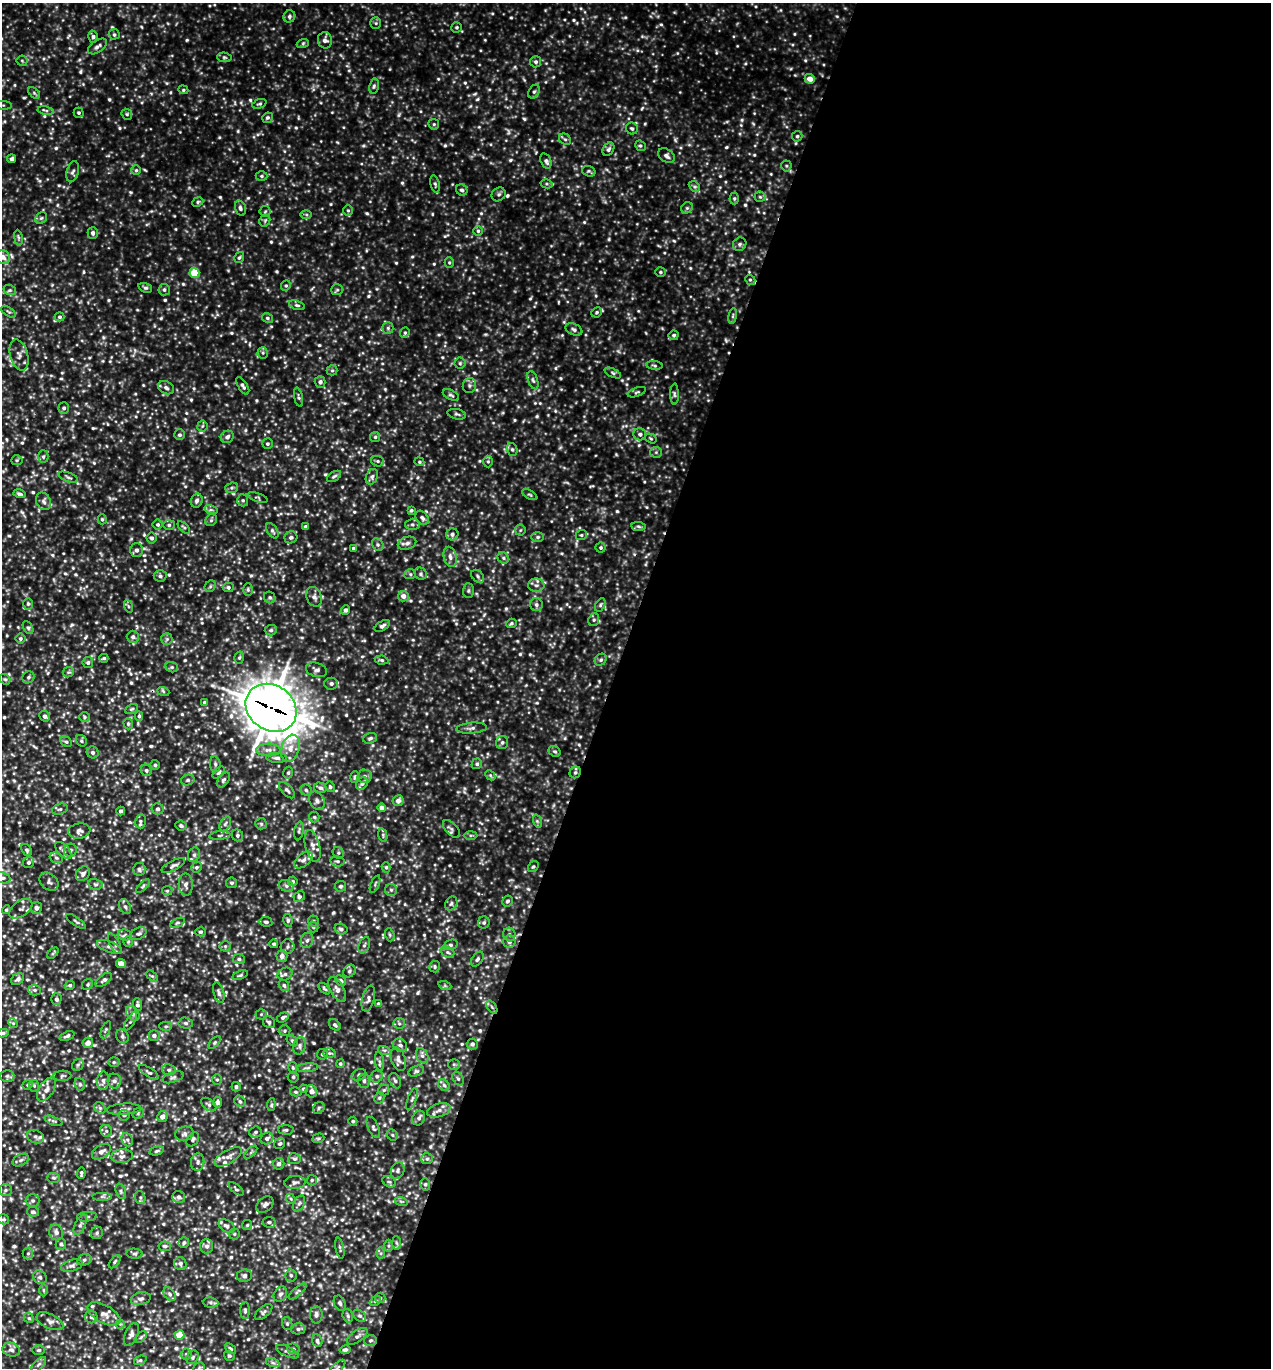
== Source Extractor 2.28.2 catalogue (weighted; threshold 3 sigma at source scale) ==
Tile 12 of 4 x 4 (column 4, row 3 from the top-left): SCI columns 4103-5371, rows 1396-2761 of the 5509 x 5497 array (HDU 1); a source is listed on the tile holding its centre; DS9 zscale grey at full resolution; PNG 1273 x 1370 px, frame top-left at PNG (2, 3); each listed source drawn as its Kron ellipse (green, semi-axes under 4 px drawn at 4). Shown black and unused: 52% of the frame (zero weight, under 3 of 5 exposures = <1% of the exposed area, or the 3 px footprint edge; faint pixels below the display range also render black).
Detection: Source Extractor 2.28.2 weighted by HDU 2 'WHT'; one run over the whole footprint, this tile lists its part. Background 0.176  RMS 0.038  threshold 0.173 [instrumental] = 3 sigma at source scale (4.5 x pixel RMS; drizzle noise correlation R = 1.50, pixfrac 1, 0.05/0.05 arcsec/px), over >= 5 px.
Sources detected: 949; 1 too faint to see at this stretch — neither listed nor drawn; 17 inside a brighter listed object's ellipse — not listed separately; of the other 931, all 500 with FLUX_AUTO >= 5.75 (the completeness limit of this list) listed and drawn (431 fainter detections not listed), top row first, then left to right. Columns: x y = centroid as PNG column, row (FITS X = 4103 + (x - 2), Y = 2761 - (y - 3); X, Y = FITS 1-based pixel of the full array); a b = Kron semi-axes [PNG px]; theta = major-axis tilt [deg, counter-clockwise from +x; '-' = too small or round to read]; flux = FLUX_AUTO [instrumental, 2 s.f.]
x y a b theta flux
289 16 6 5 - 9.7
376 23 6 5 - 6.7
456 27 5 5 - 6.2
114 34 5 5 - 7.4
93 37 6 5 - 8.5
325 40 8 7 - 18
303 43 6 4 19 6.6
97 46 11 6 35 14
224 57 7 4 -6 6.8
22 61 5 5 - 6.2
536 62 5 5 - 9.6
810 79 5 5 - 32
374 86 7 5 79 7.2
183 90 5 4 - 5.8
534 92 7 5 61 8.5
34 93 7 4 -45 6.4
259 104 7 4 21 7.2
2 105 10 2 -4 6
46 110 8 4 -10 9
79 113 5 5 - 6
127 114 6 5 - 6.1
267 118 5 5 - 7.1
434 124 5 5 - 6.3
632 129 6 6 - 8.3
797 136 5 5 - 7.4
565 139 6 5 - 7.4
640 146 6 5 - 6.9
608 149 7 5 58 12
666 156 9 6 -35 14
12 159 4 4 - 10
546 161 8 5 -71 9.8
786 166 5 5 - 6.1
136 170 5 5 - 5.8
589 171 7 5 -18 6.6
73 172 11 6 76 12
261 176 6 4 0 7
435 184 9 4 -77 7.7
547 184 6 4 -13 5.8
694 186 6 4 -43 7.6
462 190 6 5 - 9.3
499 194 7 6 - 8.7
760 197 5 5 - 6.5
734 198 6 4 90 6.4
198 202 6 4 25 6.2
240 208 8 5 -75 12
687 208 6 5 - 7.2
348 210 5 5 - 6.3
265 211 5 5 - 6.3
306 215 6 4 -2 5.8
41 218 6 5 - 7
265 221 6 5 - 6.9
478 231 5 5 - 6.4
93 233 6 5 - 12
18 238 8 4 -81 7.1
740 244 7 6 - 9.2
3 257 8 6 -36 20
239 258 6 4 56 6.9
449 263 5 4 - 6.2
660 272 5 4 - 6.5
195 273 5 5 - 130
750 280 5 4 - 6.1
286 286 5 4 - 6.8
145 288 7 4 -19 8.1
10 290 6 5 - 8.2
164 290 6 5 - 9.6
337 290 6 5 - 7.5
297 305 8 4 -17 8
8 312 8 3 -30 6.7
597 312 5 5 - 7.1
733 316 8 4 81 7.2
60 317 5 4 - 8.2
267 318 6 5 - 8.3
388 328 5 5 - 7.3
574 330 9 5 -23 12
405 333 5 4 - 6.7
674 335 5 5 - 7.8
263 353 6 5 - 7.7
19 355 16 9 -74 26
460 363 5 5 - 6.5
654 365 8 3 -6 6.3
332 370 5 5 - 6.2
613 373 9 4 -25 7.8
533 380 9 5 -70 9.7
320 382 5 5 - 13
469 385 7 6 - 11
243 386 10 4 -57 12
166 388 8 6 -28 14
637 392 9 4 20 7.2
674 394 10 4 -89 7.9
451 395 8 4 -25 8.4
299 397 10 4 -78 7.3
64 408 5 5 - 9
457 414 9 5 -12 8.9
202 426 5 5 - 6.6
640 434 6 6 - 13
179 435 5 5 - 9
227 437 7 6 - 13
375 437 5 5 - 7.5
651 438 6 4 -34 6
268 444 5 5 - 6.5
512 449 6 5 - 7.9
656 452 5 5 - 7.3
43 457 6 5 - 8.4
17 460 6 5 - 5.9
378 461 6 5 - 8.9
488 461 6 5 - 6.1
419 462 5 4 - 5.8
334 476 8 4 31 7.8
68 477 10 4 -20 9.4
372 477 8 5 66 10
232 488 6 5 - 7.3
19 494 6 4 -16 10
530 495 8 3 -29 5.8
258 497 10 4 -19 6.1
243 500 6 5 - 8.3
44 501 9 7 -64 14
197 501 7 6 - 14
211 510 7 4 -17 7.8
411 510 4 4 - 6.2
422 518 8 5 -50 12
102 519 5 4 - 6.4
211 520 6 5 - 7.3
158 524 5 5 - 5.8
412 524 7 5 1 9.2
169 525 6 5 - 7.5
638 526 7 4 -8 7.1
184 527 8 4 -44 6.9
305 527 4 4 - 11
520 530 5 5 - 5.8
272 531 8 5 -57 9.5
452 534 6 6 - 12
581 535 6 4 21 6.5
291 537 6 6 - 9.3
538 537 6 5 - 9.2
152 538 5 5 - 9.9
407 543 9 6 17 16
378 545 7 5 -54 9
353 548 3 3 - 7.6
601 548 5 5 - 7.2
136 550 6 6 - 14
450 557 10 6 -76 18
503 558 6 5 - 8.2
410 574 6 5 - 6.6
421 574 6 5 - 8
160 576 6 5 - 9.9
478 576 7 5 -44 9.4
536 585 8 6 0 14
210 586 6 5 - 6.9
228 587 5 5 - 9.1
248 590 6 4 90 6.5
468 591 7 5 89 7.6
403 596 5 5 - 26
314 597 10 7 -69 17
270 598 6 5 - 8.3
28 604 6 5 - 7.6
536 605 6 6 - 11
600 605 7 4 61 7.5
128 606 6 4 -71 6.5
345 610 5 4 - 13
594 620 6 5 - 8
511 623 5 4 - 6.3
382 626 8 5 32 11
28 628 7 4 -62 7.3
271 630 6 5 - 7.8
133 637 6 6 - 12
20 639 5 5 - 7.5
167 639 6 5 - 7.7
104 658 4 4 - 6.9
239 658 6 4 73 6.3
382 660 7 4 -9 7.3
601 660 6 5 - 8.9
88 663 5 5 - 9
172 667 6 5 - 7.2
316 670 11 7 -17 13
68 672 5 5 - 6
29 677 6 5 - 8.1
5 679 6 4 -40 5.9
331 684 6 6 - 12
163 691 6 4 -19 5.8
205 702 4 4 - 9.8
271 708 27 22 -36 8600
132 709 7 4 26 6.1
45 716 6 5 - 14
139 716 4 4 - 6.8
84 717 5 5 - 6.2
128 724 6 4 -70 5.9
472 728 15 5 4 16
370 738 7 5 20 8.7
81 741 6 5 - 7.5
66 742 6 4 -28 7.3
502 742 7 6 - 9.6
290 748 14 9 74 35
268 750 12 6 0 19
555 751 6 5 - 7.4
93 752 6 5 - 11
277 758 10 5 -3 11
215 764 8 5 -81 9.2
477 764 5 5 - 7.8
155 765 5 5 - 6
146 770 6 5 - 9
575 772 6 5 - 8.2
219 773 7 4 45 6.9
288 773 6 4 74 6.3
490 775 6 4 -45 6.6
364 776 7 7 - 13
355 777 6 4 71 7.2
188 780 7 5 15 8.5
223 780 8 5 52 8.7
362 783 6 5 - 11
330 787 5 4 - 6.9
320 788 6 5 - 11
287 790 10 5 -46 11
306 790 5 5 - 7.4
317 801 10 7 -62 14
398 801 5 5 - 20
381 808 4 4 - 16
60 809 8 5 17 9.1
158 809 6 5 - 10
121 811 4 4 - 9.9
314 817 5 5 - 6.9
140 821 7 5 76 10
537 821 7 4 -72 7.3
225 824 8 5 60 9.5
261 824 6 5 - 6.4
181 826 5 5 - 7.7
452 829 11 5 -47 11
79 831 11 7 9 16
299 831 9 4 82 8.4
220 835 10 4 5 9.2
237 835 6 5 - 8.1
383 835 7 4 -76 5.9
470 835 7 4 1 6.4
313 846 16 7 -77 25
27 850 6 4 -54 8
63 850 10 5 -47 13
70 850 6 6 - 9.1
338 853 6 5 - 6.8
194 855 7 5 69 12
56 858 7 5 -21 8.8
303 860 11 6 39 17
337 861 7 5 -10 8.7
28 862 6 5 - 9.5
173 866 13 5 28 12
197 867 5 5 - 7.1
386 867 5 4 - 6.5
533 867 6 4 56 6
139 869 6 6 - 11
83 874 8 6 50 15
3 878 8 5 -20 9.4
293 881 5 4 - 7.9
49 882 11 7 -43 13
232 883 5 5 - 7.7
95 884 7 5 -14 8
375 884 9 4 68 6.6
186 885 11 7 -87 18
143 886 9 4 45 7.3
286 886 7 6 - 10
340 886 5 5 - 8.3
391 890 6 6 - 8.4
167 891 5 5 - 5.9
299 897 6 5 - 8.6
508 901 5 5 - 8.4
451 904 7 5 59 8.8
125 907 8 5 -61 11
36 908 6 5 - 13
21 909 13 7 36 18
6 910 4 4 - 7.2
288 920 6 4 -81 7.3
76 921 11 3 -35 7.6
313 921 5 5 - 6.8
266 922 6 4 -8 8.8
177 923 8 4 26 7.7
484 923 6 6 - 8.9
313 927 5 5 - 6.7
341 929 6 5 - 9.4
201 932 5 4 - 7.2
138 934 8 5 25 11
509 934 7 6 - 9.7
125 935 7 5 -7 9.7
390 935 7 4 -73 6.4
307 940 8 6 72 12
128 942 5 5 - 5.8
509 942 6 6 - 16
115 944 11 5 -63 11
274 944 4 4 - 6.1
364 945 8 5 68 9.9
450 945 7 5 19 8.7
225 946 5 5 - 6.5
109 947 13 5 -20 15
288 947 7 7 - 10
448 952 7 5 -23 7.9
53 953 7 4 45 6.2
282 956 6 5 - 17
239 959 6 5 - 7.9
477 959 8 5 55 10
121 964 5 4 - 44
435 967 6 5 - 6.9
349 971 7 5 53 8.3
285 974 7 6 - 11
240 975 8 4 19 6.1
152 976 7 4 -43 6.6
18 979 7 5 38 12
104 980 9 5 36 11
340 981 6 4 -46 9.1
88 984 6 5 - 7.2
70 985 5 4 - 7.9
284 985 6 5 - 8
445 986 7 4 -18 6.2
324 989 7 3 -42 6
35 990 6 5 - 8.5
337 990 13 7 -61 21
219 993 10 5 -74 12
56 999 6 5 - 9.7
368 999 13 6 76 15
137 1004 6 4 -86 9.4
378 1004 4 4 - 5.9
492 1007 7 4 -53 7
133 1014 8 6 -51 13
261 1014 5 5 - 5.9
283 1017 6 4 30 10
131 1021 10 4 59 7.9
269 1022 6 5 - 9.4
13 1023 5 4 - 5.8
186 1023 7 5 -3 9.6
399 1023 6 5 - 7.6
335 1025 7 4 -44 8.1
166 1026 6 4 0 6.2
106 1030 9 4 67 6.7
285 1031 6 5 - 6.8
3 1033 5 4 - 7.4
154 1035 5 5 - 12
67 1036 8 4 21 8.7
122 1036 7 6 - 9.2
292 1041 6 4 -43 6.5
215 1042 7 4 45 7
88 1043 5 5 - 23
472 1044 5 5 - 11
400 1045 7 6 - 11
300 1046 9 6 74 12
384 1050 6 4 -17 7.3
329 1053 6 5 - 6.5
322 1054 5 5 - 7.4
422 1056 8 5 -63 14
398 1059 12 7 -70 17
379 1061 9 4 -83 9.9
114 1062 6 5 - 7.1
340 1064 4 4 - 6
454 1064 6 5 - 6.6
78 1065 6 5 - 6.8
293 1068 6 4 -75 5.9
307 1068 11 4 5 12
169 1070 7 5 -14 9.8
416 1071 8 5 18 8.2
149 1072 11 4 -33 9
359 1075 8 5 21 9.7
7 1076 7 6 - 9
62 1076 9 5 4 7.9
377 1076 6 6 - 10
173 1077 11 5 18 9.9
293 1077 5 5 - 6.5
458 1079 7 5 -62 8.4
217 1080 5 4 - 6.4
103 1081 9 6 85 15
114 1081 7 6 - 13
364 1081 7 5 -89 9.1
395 1081 8 5 -63 9.1
80 1084 6 5 - 6.8
28 1085 5 4 - 6
444 1085 6 5 - 7.7
34 1086 6 5 - 7
236 1087 5 4 - 8
46 1089 13 7 57 23
304 1089 4 4 - 8.4
384 1090 5 5 - 6.4
311 1091 6 6 - 18
296 1092 6 4 -15 6.6
379 1098 6 5 - 6.5
412 1099 12 4 71 8.7
240 1101 6 5 - 8.4
217 1102 5 4 - 13
209 1105 9 5 -38 10
271 1105 6 4 84 6
100 1108 6 5 - 7.8
319 1108 6 5 - 7.7
124 1109 17 5 4 18
439 1110 12 6 16 20
138 1113 6 5 - 6.5
124 1115 5 5 - 6.3
162 1117 5 5 - 25
419 1118 7 6 - 13
53 1121 9 3 -22 6.4
353 1121 4 4 - 6.1
373 1127 11 5 -66 11
286 1130 8 4 -4 8.7
106 1131 6 5 - 9.3
255 1132 6 5 - 8.4
184 1134 9 7 15 15
392 1135 6 5 - 6.9
35 1137 9 6 -22 11
267 1138 7 5 27 12
318 1138 6 4 18 5.8
193 1139 8 5 54 9.3
127 1140 7 5 -67 11
280 1144 6 5 - 8.2
157 1151 7 4 14 7
101 1152 10 6 33 21
251 1152 8 4 45 6.3
122 1156 11 7 7 18
228 1157 15 6 31 21
294 1159 6 5 - 8.3
427 1159 6 5 - 8.2
21 1160 9 5 27 10
198 1162 9 6 82 13
279 1164 6 5 - 15
398 1171 8 6 71 12
81 1173 6 3 85 7.8
54 1178 6 5 - 6.8
312 1180 5 5 - 5.9
295 1182 10 6 3 14
389 1182 7 5 -29 7.9
425 1184 6 5 - 8.1
236 1189 9 4 -40 7.1
5 1190 6 5 - 8
121 1191 8 5 -72 8.7
102 1197 10 4 0 11
179 1197 6 6 - 14
140 1198 7 5 -71 8.1
291 1199 5 4 - 6
33 1201 7 6 - 9.8
401 1201 6 4 -19 5.8
299 1203 8 5 62 10
265 1205 10 6 41 14
33 1212 6 5 - 8.7
87 1217 10 5 5 8.5
4 1219 5 5 - 6.3
269 1222 6 5 - 9.9
80 1225 11 5 65 11
247 1225 5 5 - 5.8
226 1226 9 6 -32 13
56 1232 8 6 -72 18
97 1233 6 6 - 8.7
234 1234 5 5 - 6.3
184 1243 5 5 - 8
396 1243 6 4 -86 7.4
61 1244 6 5 - 9
165 1246 6 4 -6 7.5
207 1246 7 6 - 13
389 1246 6 4 90 7.3
340 1248 10 3 -79 6.3
28 1253 6 5 - 7.7
381 1253 6 4 -89 6.5
135 1254 8 5 -5 8.8
84 1260 7 5 16 9.9
115 1262 8 4 51 7
180 1264 6 6 - 11
72 1266 11 5 16 13
291 1275 6 5 - 8.7
244 1276 7 6 - 11
40 1277 7 6 - 9.7
43 1290 6 4 -89 5.8
298 1291 11 3 41 7.8
170 1294 7 5 -53 10
280 1294 8 6 59 12
380 1298 5 5 - 6.6
141 1299 10 6 12 15
375 1301 6 4 36 6.3
211 1303 8 5 -6 8.6
340 1303 8 5 -66 10
245 1310 8 4 -90 7.3
264 1312 10 5 41 9.6
104 1314 18 9 -29 32
316 1315 8 6 -89 13
348 1316 7 5 -73 8.1
359 1316 7 5 -39 7.6
91 1317 6 6 - 8.6
29 1318 5 4 - 6.5
50 1321 14 7 -25 19
120 1324 5 5 - 6.6
287 1324 6 5 - 7.1
298 1329 7 5 14 11
131 1335 12 6 67 18
179 1335 5 4 - 77
357 1336 12 6 35 14
141 1337 7 4 45 6.1
370 1340 6 5 - 7.9
317 1341 6 5 - 9.8
230 1349 6 4 -39 7.1
293 1349 6 5 - 7.2
11 1350 9 7 -18 16
38 1350 6 4 2 6.4
345 1350 5 4 - 9.7
287 1352 12 5 -25 11
186 1354 5 5 - 6.4
229 1356 5 5 - 5.8
192 1357 7 5 54 7.8
140 1360 6 4 20 6.7
273 1363 7 4 -19 7.9
39 1364 9 4 44 10
338 1367 10 4 44 7.7
199 1368 6 5 - 7.9
Overlapping masked pixels (flux is a lower limit): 3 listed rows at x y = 271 708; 575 772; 492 1007
Isophote crosses this tile's border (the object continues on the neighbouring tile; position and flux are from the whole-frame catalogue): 6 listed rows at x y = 2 105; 3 257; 3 878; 3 1033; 338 1367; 199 1368
Unlisted compact peaks at least as high as the median listed source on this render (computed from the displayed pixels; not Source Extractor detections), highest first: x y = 477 99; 22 512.